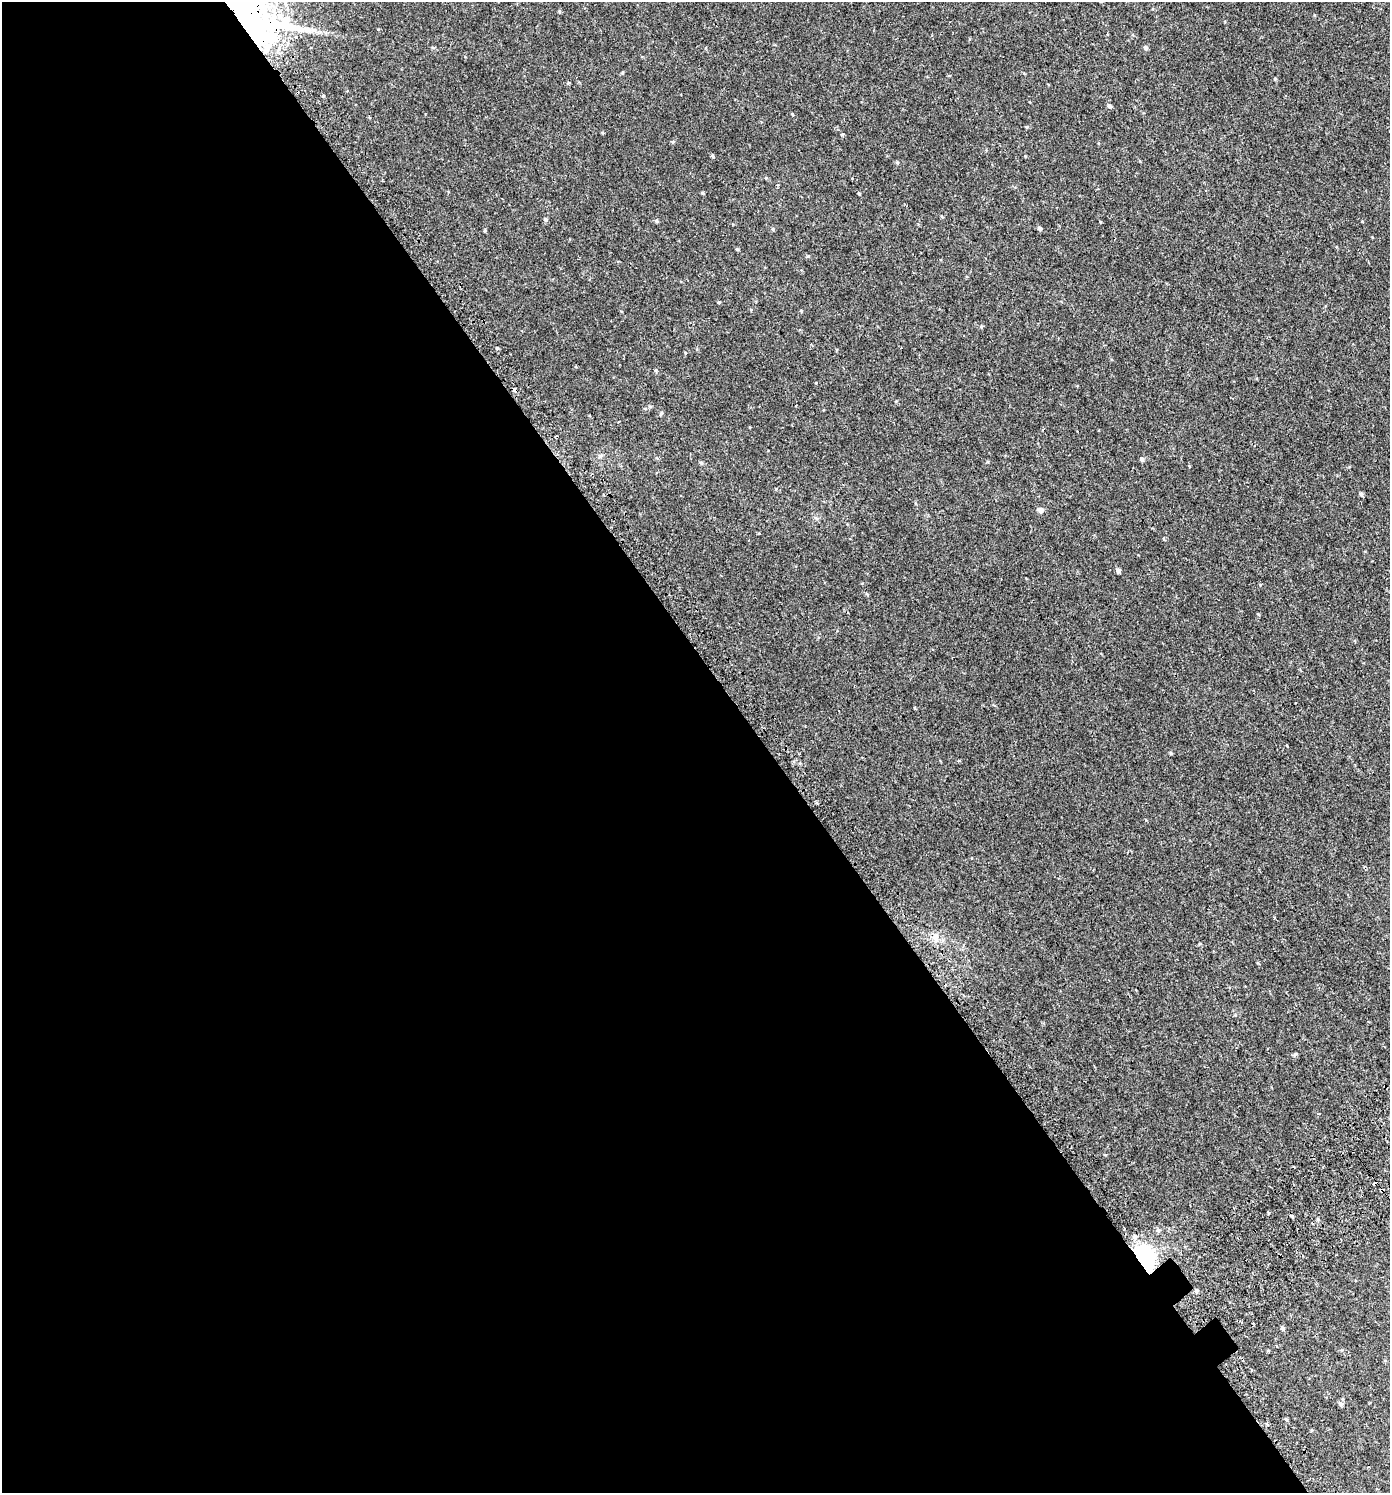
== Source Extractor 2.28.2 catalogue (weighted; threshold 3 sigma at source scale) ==
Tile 9 of 4 x 4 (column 1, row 3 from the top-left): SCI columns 262-1649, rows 1551-3041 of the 6014 x 6073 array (HDU 1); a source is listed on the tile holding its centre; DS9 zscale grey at full resolution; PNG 1392 x 1495 px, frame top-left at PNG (2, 2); no overlay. Shown black and unused: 55% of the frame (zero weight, under 2 of 3 exposures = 3% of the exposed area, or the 3 px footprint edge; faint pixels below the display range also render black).
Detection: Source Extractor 2.28.2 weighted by HDU 2 'WHT'; one run over the whole footprint, this tile lists its part. Background 0.00247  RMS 0.0043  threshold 0.0193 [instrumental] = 3 sigma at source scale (4.5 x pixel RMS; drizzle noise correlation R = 1.50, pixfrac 1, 0.0396/0.0396 arcsec/px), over >= 5 px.
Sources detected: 56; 6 cosmic-ray / hot-pixel residue — not listed; the other 50 listed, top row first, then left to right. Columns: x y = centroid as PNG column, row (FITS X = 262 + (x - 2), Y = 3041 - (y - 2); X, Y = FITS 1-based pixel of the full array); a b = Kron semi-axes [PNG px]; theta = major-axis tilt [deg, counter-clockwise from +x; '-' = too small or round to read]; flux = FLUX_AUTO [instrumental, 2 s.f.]
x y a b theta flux
242 19 15 12 -47 3800
313 30 10 3 10 0.98
1146 47 6 5 - 0.85
1275 79 5 3 - 0.35
568 83 4 4 - 0.53
323 96 4 2 - 0.38
1110 106 5 5 - 0.89
1027 127 4 4 - 0.4
842 134 5 4 - 0.53
712 156 5 4 - 0.62
897 162 5 3 - 0.43
702 193 4 3 - 0.47
859 193 3 3 - 0.38
546 219 5 4 - 0.5
656 221 5 5 - 0.56
1362 222 3 3 - 0.84
1039 228 6 4 -44 0.82
773 229 5 4 - 0.46
737 249 5 4 - 0.38
718 302 5 3 - 0.35
801 311 4 4 - 0.37
981 326 5 4 - 0.51
497 348 4 4 - 0.37
656 370 6 4 72 0.44
515 390 4 3 - 4.4
661 413 7 4 64 0.5
1142 459 7 5 -90 0.76
701 463 5 4 - 0.56
776 489 4 3 - 0.27
1361 494 5 5 - 0.75
1040 510 6 5 - 1.7
1164 539 5 3 - 0.33
1118 570 5 5 - 1.1
1258 614 5 4 - 0.34
1171 753 5 3 - 0.38
798 754 3 3 - 0.43
1145 820 4 3 - 0.39
935 937 11 6 85 1.9
1294 1167 3 2 - 0.36
1381 1191 4 3 - 2.6
1292 1216 5 4 - 0.5
1318 1219 5 3 - 0.49
1158 1230 6 5 - 0.74
1134 1237 4 3 - 4.1
1144 1258 18 13 -59 45
1196 1290 5 4 - 0.76
1282 1328 6 5 - 0.7
1385 1361 5 3 - 0.34
1341 1404 6 5 - 0.98
1286 1420 6 3 -45 0.53
Overlapping masked pixels (flux is a lower limit): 4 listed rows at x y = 242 19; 515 390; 1381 1191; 1144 1258
Isophote crosses this tile's border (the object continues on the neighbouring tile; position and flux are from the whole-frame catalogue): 1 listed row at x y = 242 19
Unlisted compact peaks at least as high as the median listed source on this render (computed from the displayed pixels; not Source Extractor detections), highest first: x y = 808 256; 792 114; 1025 156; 1296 1054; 1100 222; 766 178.